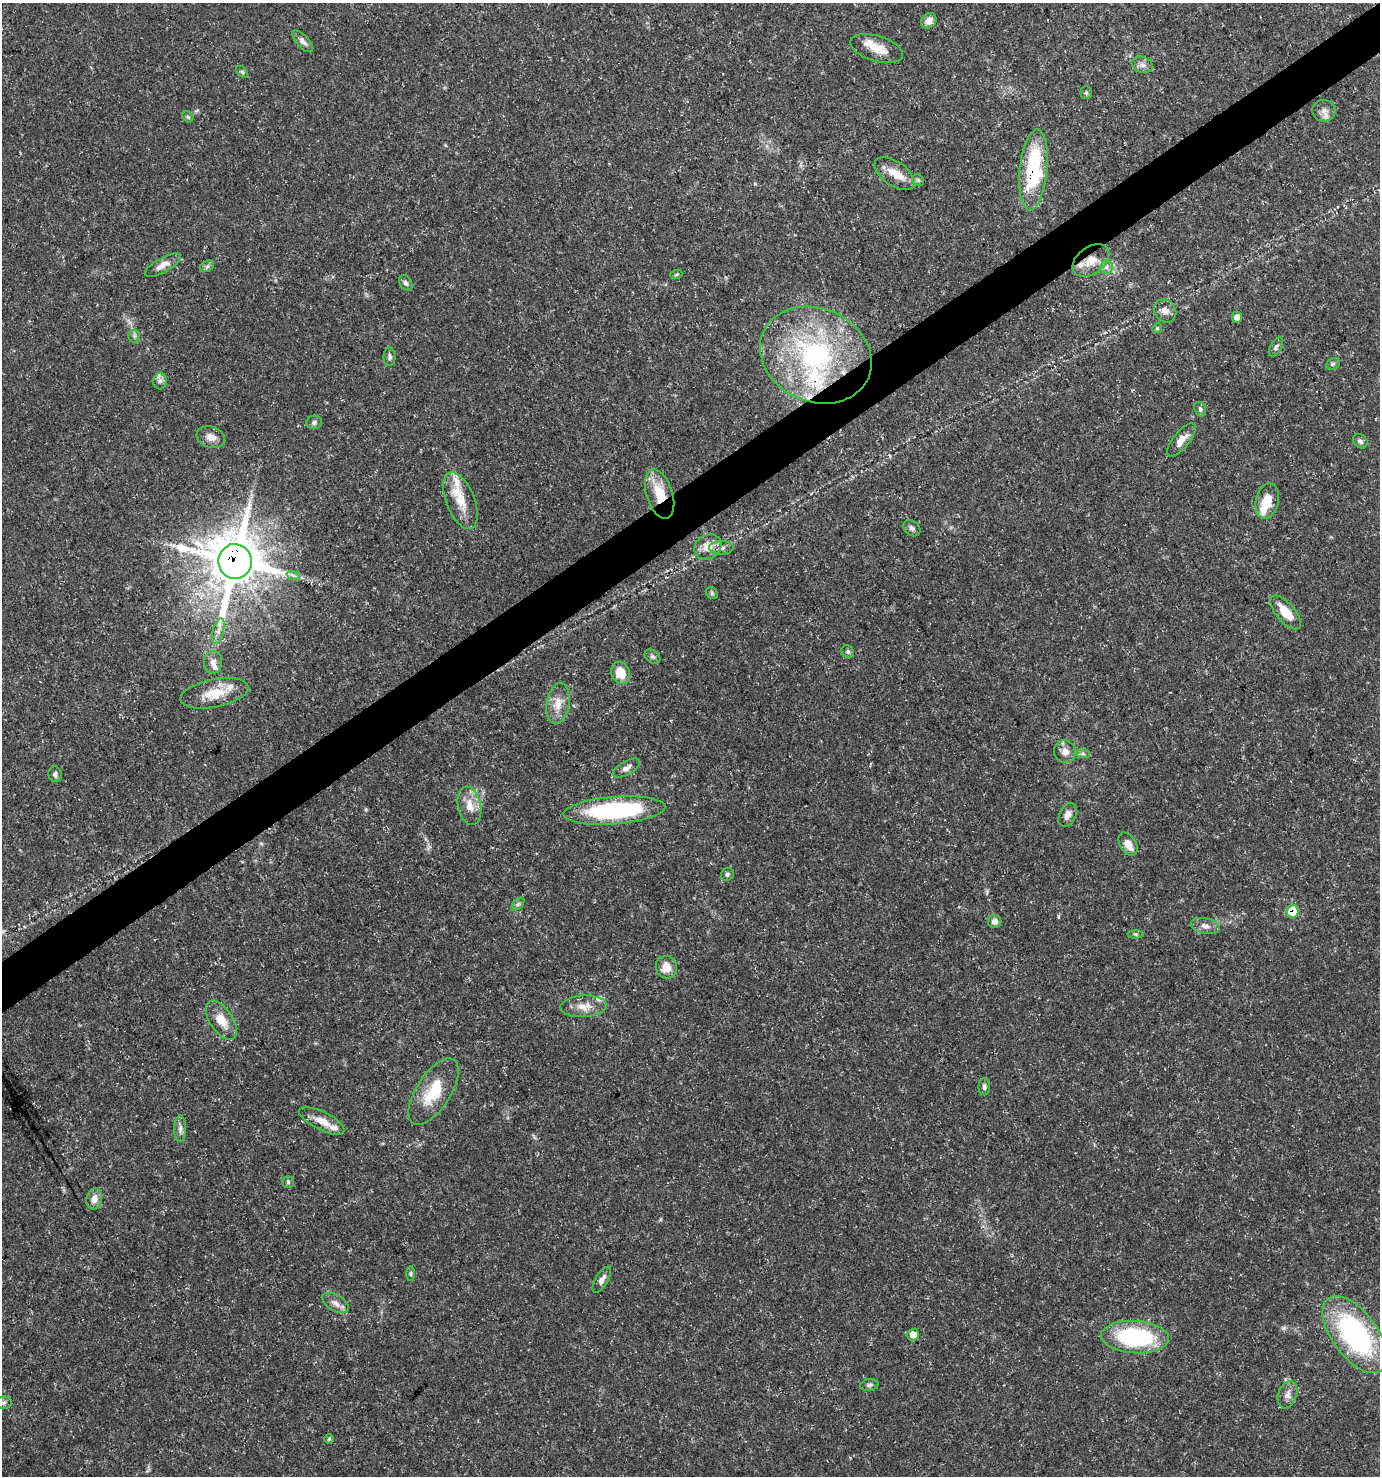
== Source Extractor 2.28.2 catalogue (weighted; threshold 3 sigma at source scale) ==
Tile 10 of 4 x 4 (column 2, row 3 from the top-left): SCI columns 1498-2875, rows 1479-2952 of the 5813 x 5899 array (HDU 1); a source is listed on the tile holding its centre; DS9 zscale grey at full resolution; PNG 1382 x 1478 px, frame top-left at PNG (2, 3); each listed source drawn as its Kron ellipse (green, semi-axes under 4 px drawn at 4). Shown black and unused: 3% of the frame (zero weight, under 3 of 5 exposures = <1% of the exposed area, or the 3 px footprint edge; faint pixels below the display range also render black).
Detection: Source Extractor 2.28.2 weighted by HDU 2 'WHT'; one run over the whole footprint, this tile lists its part. Background 0.0272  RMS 0.0025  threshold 0.0114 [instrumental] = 3 sigma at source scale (4.5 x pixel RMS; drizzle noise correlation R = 1.50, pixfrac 1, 0.0396/0.0396 arcsec/px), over >= 5 px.
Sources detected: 91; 10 inside a brighter listed object's ellipse — not listed separately; the other 81 listed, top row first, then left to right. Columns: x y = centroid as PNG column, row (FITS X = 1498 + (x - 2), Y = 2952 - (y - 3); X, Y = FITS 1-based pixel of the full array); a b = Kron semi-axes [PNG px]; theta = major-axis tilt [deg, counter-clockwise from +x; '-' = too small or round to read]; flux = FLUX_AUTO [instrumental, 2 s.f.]
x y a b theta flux
929 21 8 7 - 1.7
303 41 14 6 -47 1.2
877 49 27 12 -16 4.2
1142 65 11 8 -19 1.2
242 72 7 4 -45 0.42
1086 93 6 5 - 0.44
1324 111 11 10 - 1.6
188 117 6 4 -44 0.43
1033 170 40 14 84 24
894 174 23 12 -35 4.3
918 180 6 5 - 0.52
1091 260 20 13 36 4
163 265 20 7 29 2.2
207 266 7 5 31 0.67
1106 267 7 6 - 0.85
676 275 6 4 19 0.34
406 283 8 6 -57 0.76
1165 311 12 10 -49 1.9
1237 317 5 5 - 1.3
1157 328 5 4 - 0.39
134 336 6 6 - 0.6
1276 347 10 5 59 0.66
816 355 57 46 -24 47
390 357 9 6 90 0.77
1333 364 7 5 22 0.47
160 381 8 6 86 0.79
1200 409 7 5 -65 0.65
314 422 8 6 18 0.73
211 437 14 10 -18 2.1
1181 440 20 8 52 2.7
1360 441 8 6 -42 0.83
660 494 25 13 -72 7.4
460 501 30 14 -68 6
1267 501 18 11 78 5.1
912 528 9 7 -39 0.86
708 547 14 12 34 3.4
721 548 12 6 0 1.3
235 561 17 16 - 1300
293 575 7 4 -19 0.64
712 593 6 5 - 0.48
1286 612 20 9 -50 5.6
218 631 13 5 74 1.4
848 652 6 5 - 0.54
652 657 8 6 -35 0.61
213 662 11 9 89 1.5
621 673 11 9 -66 4.2
214 693 35 14 11 6.2
558 703 20 11 80 3.3
1065 752 11 10 - 1.9
1083 754 7 4 -2 0.54
626 768 15 6 30 1.3
55 774 8 6 -76 0.87
469 806 19 11 -78 3.7
614 810 51 13 4 37
1068 815 13 8 65 1.5
1128 844 13 7 -58 2.9
727 874 6 6 - 0.56
518 904 7 4 45 0.49
1293 911 6 6 - 7.3
995 921 6 6 - 1.3
1205 926 15 7 -12 1.7
1135 934 8 4 -1 0.45
666 967 11 10 - 3.4
583 1006 23 11 3 3.6
221 1020 22 11 -56 4.3
984 1087 8 5 -90 0.74
433 1092 38 17 57 9.5
322 1121 25 9 -26 3.6
180 1129 13 6 89 1.3
288 1182 5 5 - 0.42
94 1199 11 8 81 2.2
411 1273 7 3 89 0.38
602 1280 15 6 59 1.6
335 1303 15 8 -30 1.6
1355 1334 45 22 -53 46
913 1335 6 6 - 3
1135 1337 34 16 -3 29
869 1385 9 6 10 0.69
1287 1395 14 9 69 1.7
4 1403 8 6 2 0.71
329 1439 5 4 - 0.33
Overlapping masked pixels (flux is a lower limit): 5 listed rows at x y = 1033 170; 1091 260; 660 494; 235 561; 1293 911